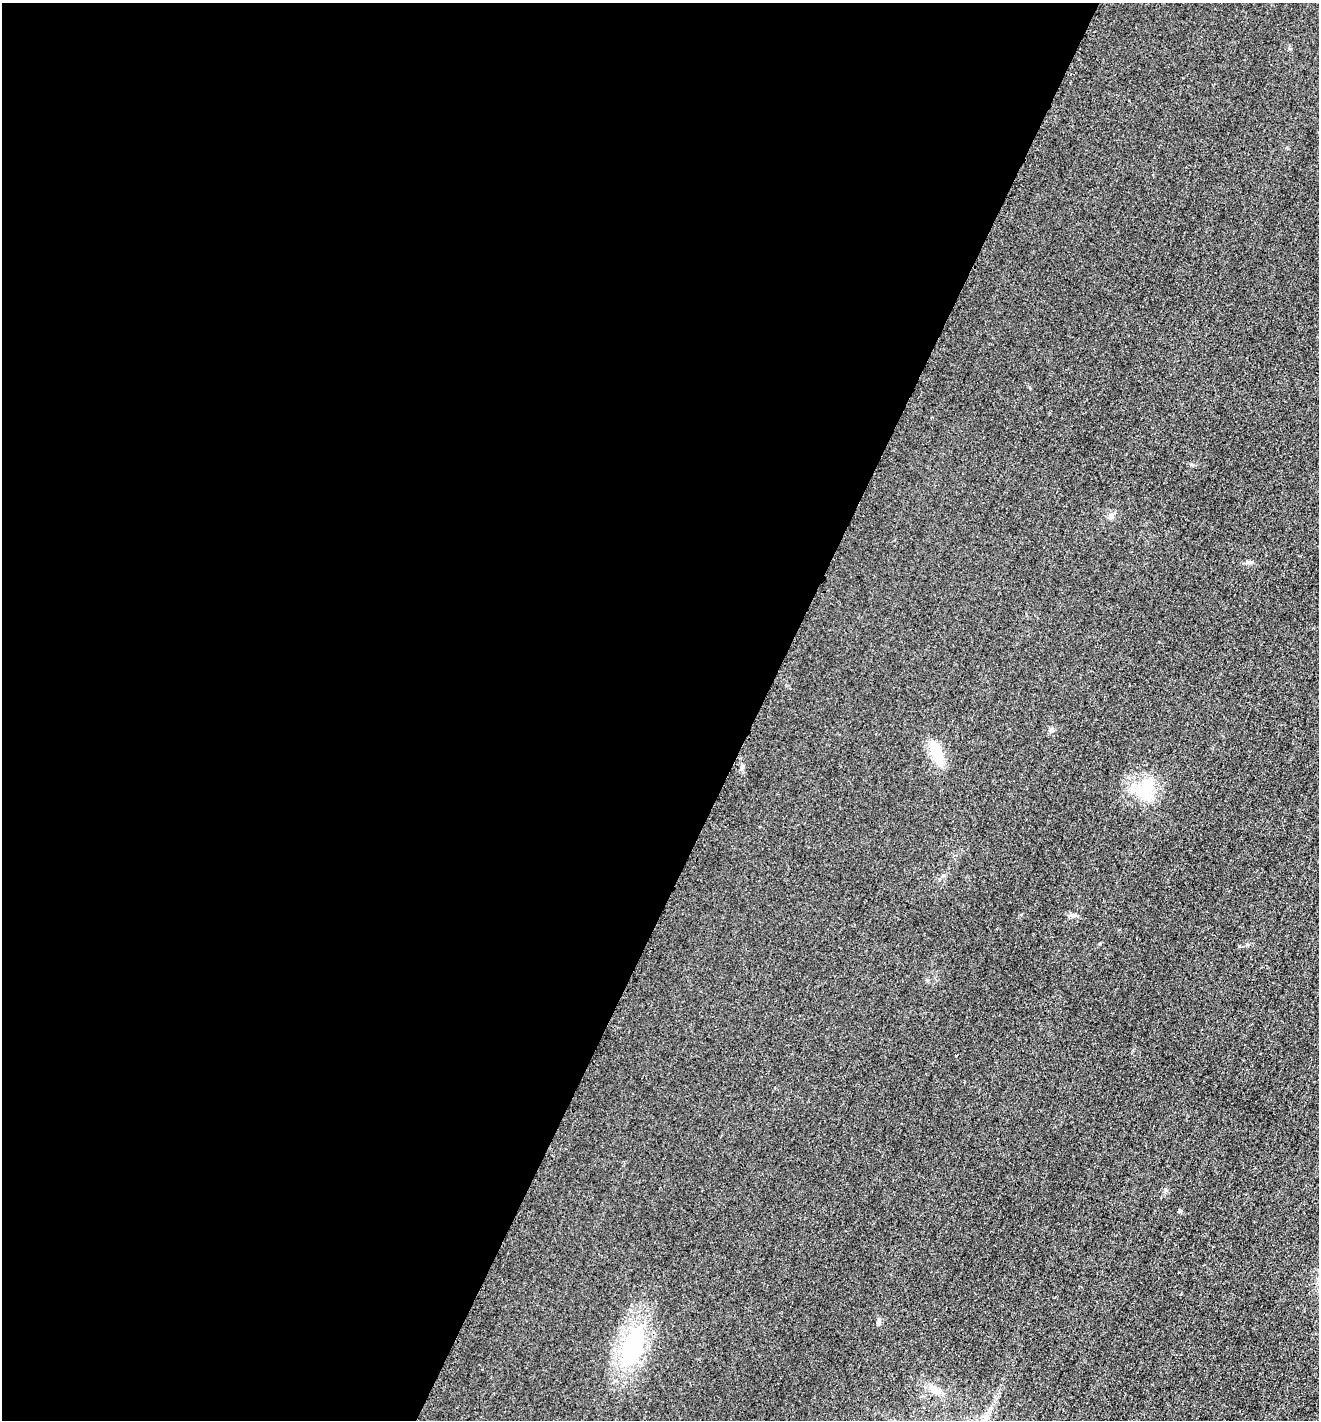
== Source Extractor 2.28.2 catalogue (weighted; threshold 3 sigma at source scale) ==
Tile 5 of 4 x 4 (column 1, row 2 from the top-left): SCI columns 151-1467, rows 2853-4270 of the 5714 x 5701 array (HDU 1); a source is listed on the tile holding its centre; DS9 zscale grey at full resolution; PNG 1321 x 1422 px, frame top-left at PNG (2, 3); no overlay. Shown black and unused: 57% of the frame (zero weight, under 3 of 4 exposures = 1% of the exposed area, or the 3 px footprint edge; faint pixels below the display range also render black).
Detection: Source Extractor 2.28.2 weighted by HDU 2 'WHT'; one run over the whole footprint, this tile lists its part. Background 0.0273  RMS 0.0058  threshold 0.0263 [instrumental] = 3 sigma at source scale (4.5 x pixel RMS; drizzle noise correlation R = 1.50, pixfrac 1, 0.05/0.05 arcsec/px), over >= 5 px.
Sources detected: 7; all 7 listed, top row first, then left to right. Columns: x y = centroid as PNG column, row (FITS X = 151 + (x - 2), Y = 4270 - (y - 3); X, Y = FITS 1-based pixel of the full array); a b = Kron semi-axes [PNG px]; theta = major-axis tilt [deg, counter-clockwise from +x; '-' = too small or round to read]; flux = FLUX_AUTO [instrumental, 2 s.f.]
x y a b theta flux
1111 516 9 5 72 1.6
936 753 35 11 -68 14
1145 790 29 22 70 21
1073 915 9 4 -8 1.5
1179 1211 6 4 -90 0.69
633 1347 37 18 68 62
933 1389 19 8 -38 4.9